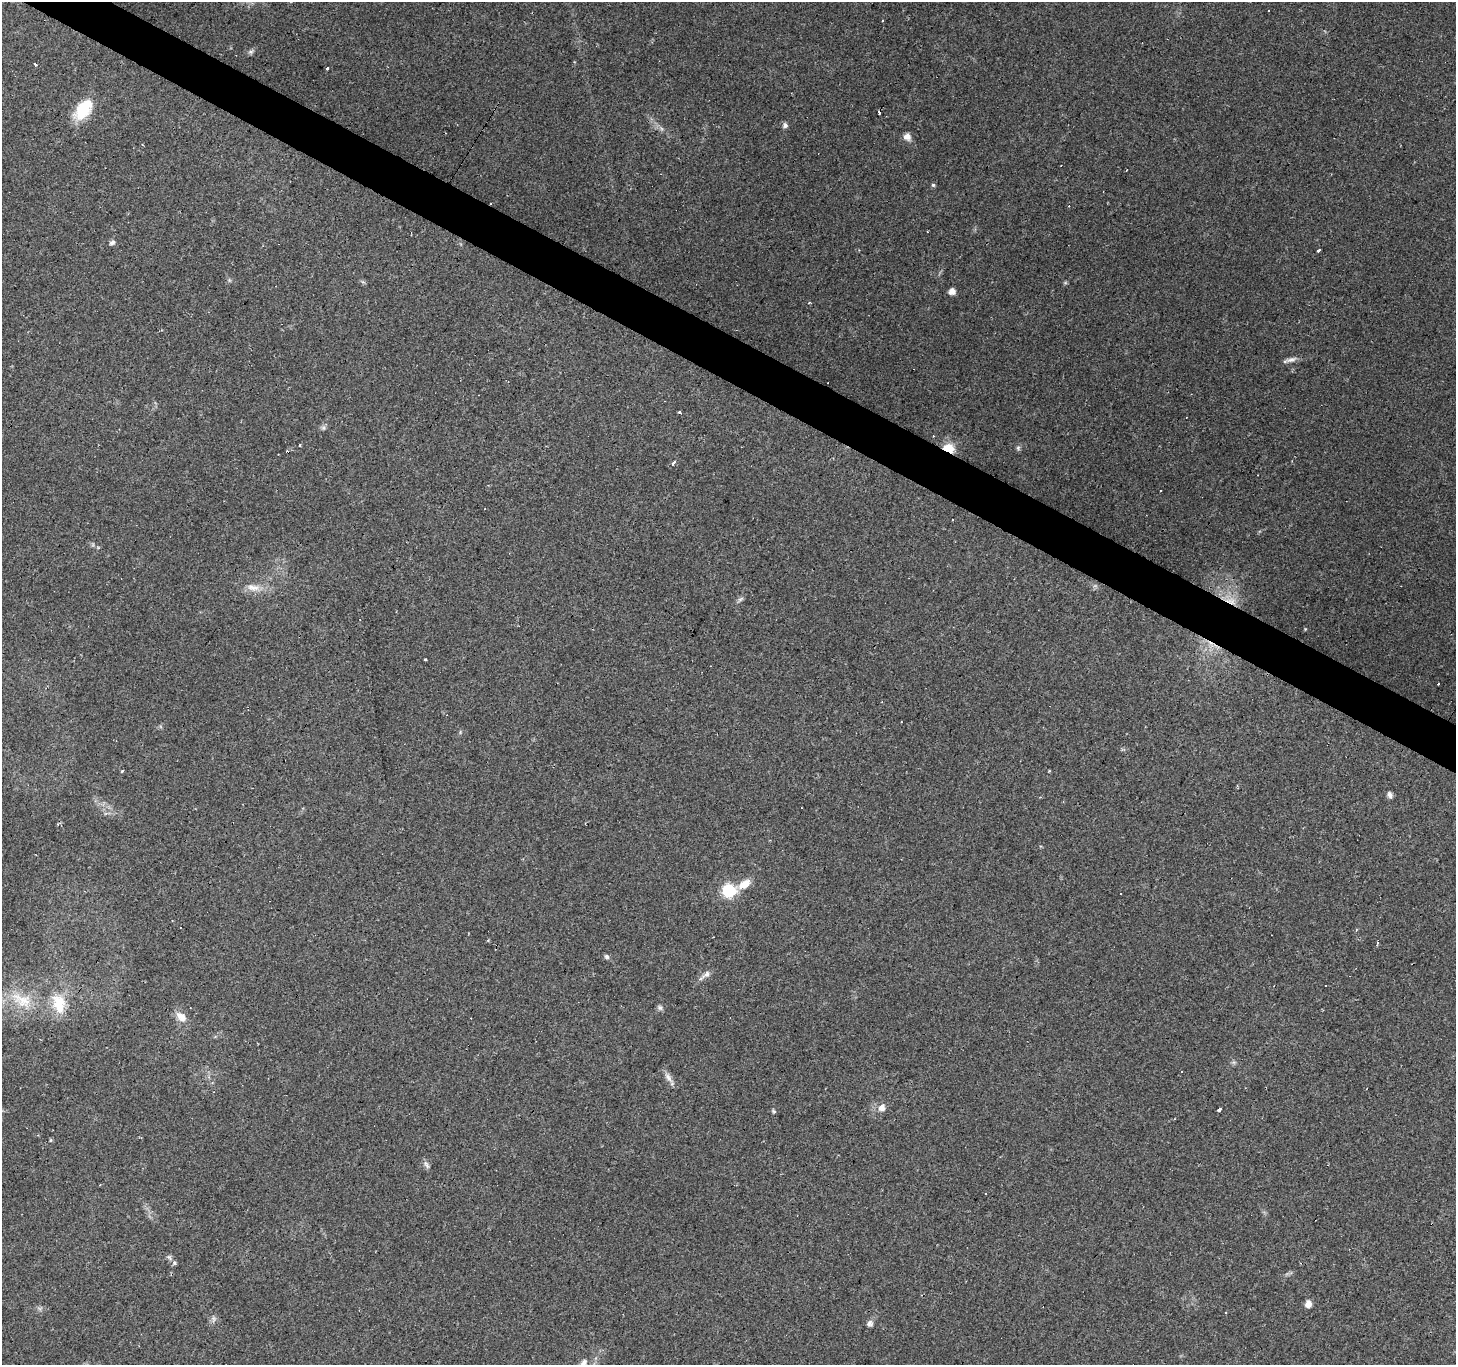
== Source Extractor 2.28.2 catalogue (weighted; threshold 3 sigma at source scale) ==
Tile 11 of 4 x 4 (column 3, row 3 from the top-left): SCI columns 2907-4360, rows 1555-2917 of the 5817 x 5901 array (HDU 1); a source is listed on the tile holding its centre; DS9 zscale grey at full resolution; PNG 1458 x 1367 px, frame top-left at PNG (2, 2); no overlay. Shown black and unused: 3% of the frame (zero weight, under 2 of 3 exposures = <1% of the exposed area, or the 3 px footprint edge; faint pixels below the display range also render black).
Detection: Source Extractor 2.28.2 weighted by HDU 2 'WHT'; one run over the whole footprint, this tile lists its part. Background 0.0945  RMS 0.0063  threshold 0.0282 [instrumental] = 3 sigma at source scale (4.5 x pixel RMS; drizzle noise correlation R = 1.50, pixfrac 1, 0.0396/0.0396 arcsec/px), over >= 5 px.
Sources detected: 70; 1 inside a brighter object's white glare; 20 cosmic-ray / hot-pixel residue — not listed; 1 inside a brighter listed object's ellipse — not listed separately; the other 48 listed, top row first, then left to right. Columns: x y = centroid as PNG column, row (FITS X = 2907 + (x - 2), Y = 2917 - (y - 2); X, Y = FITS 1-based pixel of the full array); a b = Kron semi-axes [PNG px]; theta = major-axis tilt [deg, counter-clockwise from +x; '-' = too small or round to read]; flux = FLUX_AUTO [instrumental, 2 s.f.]
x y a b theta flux
1268 11 3 2 - 0.7
251 52 7 5 20 1.5
36 65 3 3 - 1.2
327 68 4 3 - 0.9
82 110 22 18 71 20
879 112 3 3 - 2.2
785 125 7 7 - 1.9
907 136 10 8 -54 3.5
933 185 5 5 - 0.95
112 242 8 6 47 1.7
1319 250 4 3 - 3.1
952 291 5 5 - 5
1291 360 15 6 10 3
680 412 4 3 - 1.4
323 428 7 4 18 1.3
948 448 11 8 -16 11
1018 448 6 5 - 1.2
674 462 4 3 - 4.9
1258 475 3 2 - 0.34
253 587 20 8 -12 6.5
740 599 10 4 34 1.4
1231 601 17 9 -19 7.9
425 660 3 3 - 3.5
1438 684 3 2 - 1.6
122 771 3 3 - 1.7
1390 795 8 5 -72 2.1
58 824 7 3 28 0.8
744 884 15 8 32 8.1
729 891 7 7 - 81
606 957 8 5 -53 1.4
706 974 13 7 36 3.1
21 1000 35 16 -30 21
59 1004 27 18 -75 18
660 1007 8 5 -49 1.5
181 1017 15 9 -41 6.5
668 1077 15 7 -53 3.6
882 1108 8 7 - 3.9
1219 1109 3 3 - 6.2
774 1111 5 5 - 0.9
50 1140 6 4 88 0.66
426 1165 13 5 -59 1.8
100 1185 2 2 - 0.46
169 1257 9 4 -54 1.6
1308 1304 8 7 - 4
1226 1312 3 2 - 0.75
213 1319 9 4 -81 1.5
870 1323 8 8 - 2.1
584 1362 10 7 49 2.5
Overlapping masked pixels (flux is a lower limit): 2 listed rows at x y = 948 448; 1231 601
Isophote crosses this tile's border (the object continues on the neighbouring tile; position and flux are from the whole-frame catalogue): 1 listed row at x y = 584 1362